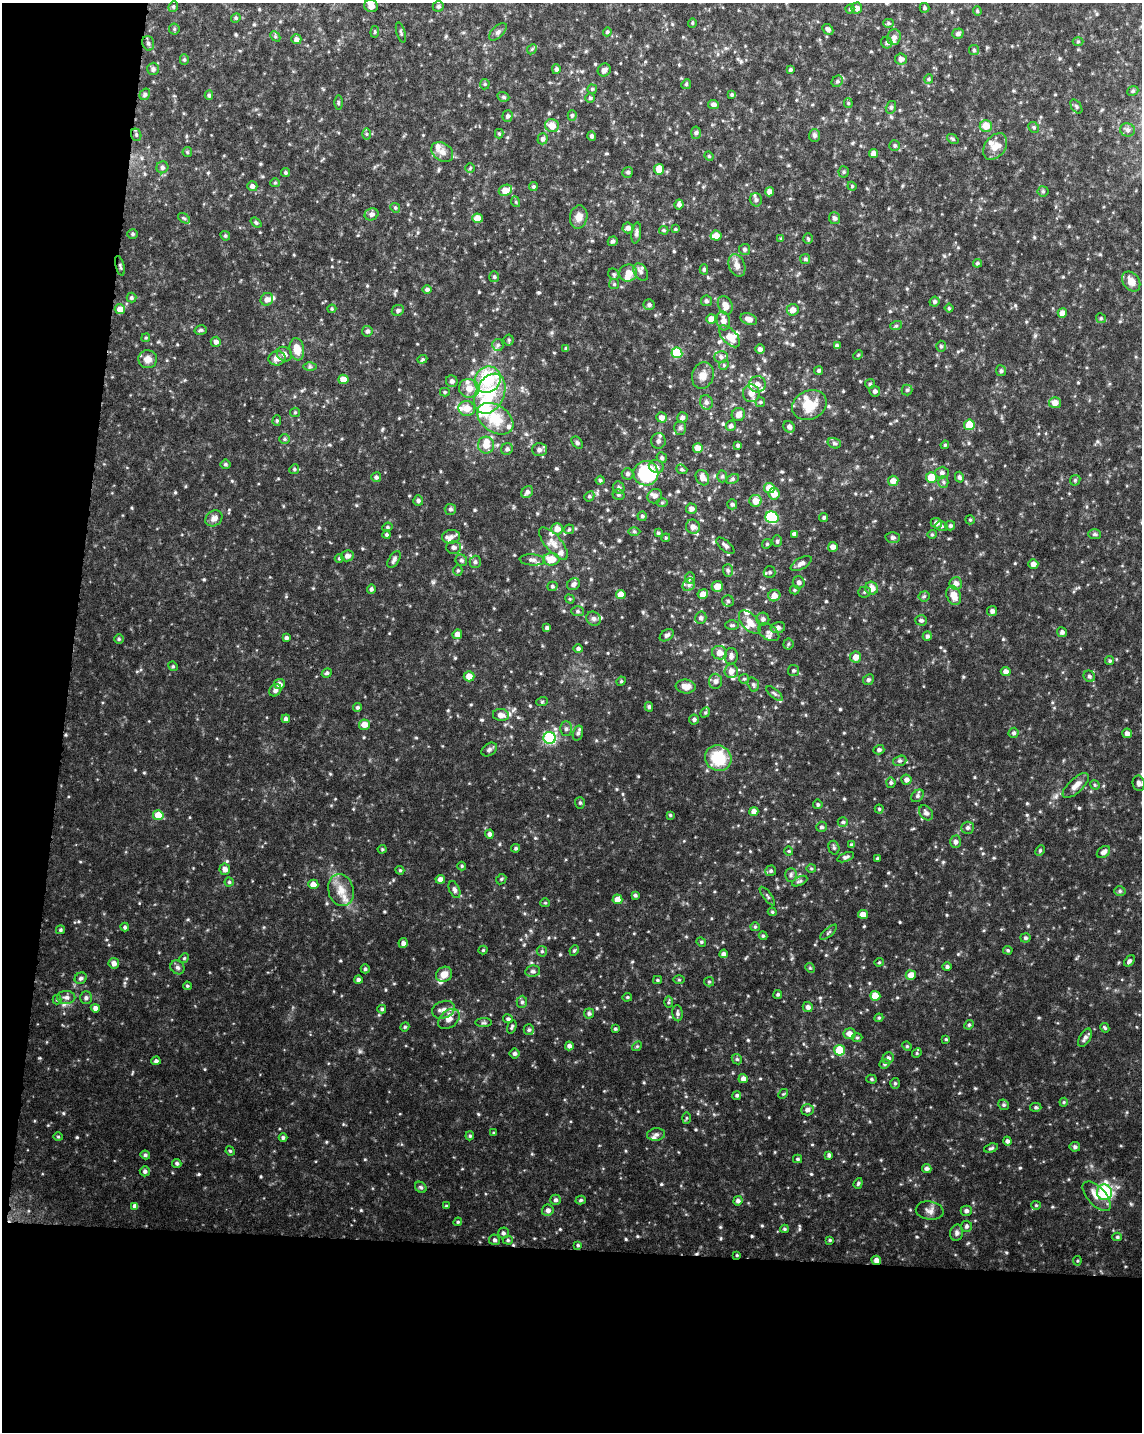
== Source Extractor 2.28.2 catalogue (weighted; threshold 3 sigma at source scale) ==
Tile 9 of 4 x 3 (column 1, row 3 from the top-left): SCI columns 1-1140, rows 226-1655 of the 4567 x 4797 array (HDU 1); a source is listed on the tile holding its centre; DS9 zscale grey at full resolution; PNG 1144 x 1434 px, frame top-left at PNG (2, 3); each listed source drawn as its Kron ellipse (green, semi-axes under 4 px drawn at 4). Shown black and unused: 18% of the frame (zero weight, under 4 of 8 exposures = <1% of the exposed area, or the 3 px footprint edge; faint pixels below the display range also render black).
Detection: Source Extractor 2.28.2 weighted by HDU 2 'WHT'; one run over the whole footprint, this tile lists its part. Background 0.0368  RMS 0.0046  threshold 0.0189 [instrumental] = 3 sigma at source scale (4.09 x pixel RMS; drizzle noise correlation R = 1.36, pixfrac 0.8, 0.0396/0.0396 arcsec/px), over >= 5 px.
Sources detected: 595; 2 inside a brighter object's white glare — neither listed nor drawn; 28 inside a brighter listed object's ellipse — not listed separately; of the other 565, all 500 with FLUX_AUTO >= 0.438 (the completeness limit of this list) listed and drawn (65 fainter detections not listed), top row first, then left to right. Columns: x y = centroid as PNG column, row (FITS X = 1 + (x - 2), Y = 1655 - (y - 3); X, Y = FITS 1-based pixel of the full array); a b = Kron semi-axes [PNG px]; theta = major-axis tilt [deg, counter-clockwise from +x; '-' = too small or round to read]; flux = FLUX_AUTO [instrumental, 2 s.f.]
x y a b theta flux
173 6 5 4 - 0.58
371 6 7 6 - 2.8
438 6 6 5 - 0.72
857 8 5 5 - 2.2
924 8 5 5 - 0.67
850 9 4 4 - 0.53
977 11 4 4 - 0.47
236 18 5 4 - 0.59
692 23 5 4 - 0.5
888 23 5 4 - 0.67
174 29 5 5 - 0.6
828 29 6 4 -44 1.2
375 32 6 4 83 0.56
401 32 10 3 -74 0.61
498 32 11 5 45 1.2
607 32 4 4 - 0.6
958 34 6 5 - 1
275 36 6 4 -47 0.64
894 37 8 6 78 1.9
296 39 5 5 - 1.6
1078 42 5 3 - 0.48
148 43 7 5 -74 1
887 43 6 5 - 0.92
532 49 5 4 - 0.58
974 50 5 5 - 0.66
901 59 6 5 - 1.8
184 60 5 4 - 0.62
153 69 6 6 - 1.3
556 69 5 4 - 0.87
604 70 7 6 - 1.2
790 70 4 3 - 0.68
929 79 5 4 - 0.51
837 81 6 5 - 0.84
485 84 5 5 - 0.55
686 84 5 4 - 0.53
592 89 4 4 - 0.57
1133 91 6 4 22 0.64
145 94 6 5 - 0.82
209 95 4 4 - 0.69
732 95 4 4 - 0.58
503 97 6 4 -21 0.62
590 98 5 5 - 0.62
338 103 7 3 -90 0.54
848 103 5 4 - 0.49
713 105 5 4 - 1.6
891 107 6 5 - 0.83
1076 107 8 5 -54 0.72
572 115 5 4 - 0.74
508 116 5 5 - 0.96
552 126 7 6 - 4.5
986 126 6 6 - 5.3
1034 127 6 5 - 0.63
1127 130 7 6 - 1.3
696 133 6 4 86 0.85
366 134 6 4 -89 0.59
499 134 5 4 - 0.49
136 135 6 5 - 0.79
814 135 6 5 - 1.2
592 136 4 4 - 0.95
543 139 5 5 - 1.2
953 139 6 4 -38 0.6
895 146 5 5 - 0.72
995 146 15 10 54 3.6
187 152 5 4 - 0.51
442 152 12 9 -37 2.4
873 154 4 4 - 2.5
709 156 5 4 - 0.46
162 167 6 6 - 1.1
470 168 5 5 - 0.52
659 169 5 5 - 7.1
628 172 5 5 - 0.79
844 172 5 5 - 0.56
285 173 4 4 - 0.68
275 183 5 4 - 0.48
252 186 5 5 - 1.3
852 186 5 4 - 0.51
533 187 4 4 - 0.64
505 190 7 5 24 4.5
1043 191 5 5 - 0.63
770 192 4 4 - 2.5
756 200 7 6 - 1.1
516 202 5 3 - 0.44
679 204 5 4 - 1.3
395 208 5 4 - 0.59
371 214 7 6 - 1.4
579 217 12 8 81 2.9
184 218 7 3 -36 0.55
478 218 5 4 - 4
834 218 6 5 - 1.1
256 222 6 4 -38 0.72
628 228 5 5 - 1.6
675 229 4 3 - 0.44
664 230 4 3 - 0.48
636 233 10 5 82 1.1
133 234 5 4 - 0.66
225 236 5 4 - 0.61
716 236 5 5 - 3.2
808 238 5 4 - 0.5
781 239 4 4 - 0.46
613 241 5 4 - 0.78
745 249 5 5 - 0.92
805 259 5 5 - 0.65
977 263 4 4 - 0.63
737 265 11 8 -67 2.2
120 266 10 3 -75 0.64
704 269 5 4 - 0.74
641 272 9 6 -58 1.4
628 273 9 8 - 3.5
614 274 6 5 - 0.7
494 277 5 5 - 0.67
1131 281 11 8 -54 3.6
614 284 5 5 - 0.53
427 289 5 4 - 0.97
131 298 5 5 - 0.67
267 299 6 6 - 1.9
706 301 5 5 - 0.9
935 302 5 5 - 0.85
649 305 5 5 - 1
725 305 10 7 -65 3.2
949 308 4 4 - 0.57
120 309 5 5 - 3.6
332 309 4 4 - 0.47
398 310 6 5 - 0.89
793 310 6 6 - 2.3
1062 313 4 4 - 3
1101 318 5 4 - 0.56
711 319 5 5 - 3.8
749 319 9 5 -21 2.3
723 321 9 6 -81 2.6
896 326 6 4 19 0.59
201 330 6 4 16 0.69
367 331 5 5 - 0.98
729 336 13 7 -46 5.2
146 338 4 4 - 0.48
509 340 5 5 - 0.61
216 342 5 5 - 1.3
498 345 6 5 - 0.93
837 346 4 4 - 1.3
941 346 5 4 - 0.65
566 348 4 3 - 0.64
297 349 11 7 -81 5
760 349 5 4 - 1.4
677 353 5 5 - 19
284 354 8 7 - 1.8
858 355 5 4 - 0.46
721 357 7 6 - 1.1
277 358 8 7 - 2.7
148 359 9 9 - 2.9
422 359 5 4 - 0.51
724 365 5 4 - 0.54
310 367 6 4 0 0.68
819 370 5 4 - 0.61
1001 371 5 5 - 0.8
703 375 13 10 74 3.4
343 379 5 4 - 4.1
488 380 14 12 44 20
452 381 6 5 - 1.2
757 384 8 8 - 2.4
870 384 5 5 - 0.61
469 388 10 9 - 3.7
907 390 5 5 - 0.66
875 391 5 5 - 1.2
445 392 5 4 - 0.56
751 393 9 8 - 3.2
490 394 21 14 65 13
706 402 7 6 - 1.2
760 402 5 4 - 0.57
1055 403 6 5 - 2.8
809 405 18 14 26 8.9
467 408 8 7 - 3.7
295 412 5 4 - 0.5
738 415 7 6 - 2.3
662 417 5 5 - 2.2
682 417 5 5 - 1.2
495 419 20 13 -35 11
277 421 5 4 - 0.57
969 425 5 5 - 11
731 426 5 5 - 1.2
789 427 6 5 - 1.3
680 428 7 6 - 0.94
285 439 5 5 - 0.65
658 441 8 7 - 1.4
577 443 7 5 -50 0.74
834 443 7 5 -15 0.79
486 445 8 8 - 4.3
738 445 4 3 - 0.72
945 445 4 3 - 0.46
698 448 5 4 - 3.8
507 449 6 5 - 1.2
539 450 7 6 - 1.4
662 458 5 5 - 0.81
225 464 5 5 - 0.6
656 467 7 6 - 1.4
294 469 5 4 - 0.61
682 469 6 4 -22 0.63
646 473 12 12 - 31
942 473 6 6 - 1.1
627 474 6 5 - 0.96
722 476 6 5 - 0.7
376 477 5 5 - 0.93
931 477 5 5 - 8.6
959 477 5 4 - 0.82
702 478 8 6 -61 2.5
733 479 7 4 28 0.75
600 480 4 4 - 0.69
1075 480 6 4 45 0.58
893 481 5 5 - 3
943 482 5 5 - 0.72
619 488 6 5 - 0.98
769 488 5 5 - 8.1
527 492 6 5 - 1.4
774 494 5 5 - 3.7
618 495 6 5 - 0.7
589 496 5 4 - 0.67
655 496 7 7 - 1.2
418 500 5 5 - 0.91
755 501 6 6 - 3.7
662 503 6 4 1 0.5
732 504 5 5 - 0.79
450 509 6 5 - 0.87
691 509 5 5 - 1.6
642 516 4 4 - 0.7
772 517 6 6 - 25
824 517 5 4 - 0.67
214 518 9 7 35 2.2
970 520 5 4 - 0.49
936 523 6 5 - 1.6
941 526 6 5 - 0.74
950 526 5 5 - 0.81
387 527 5 4 - 0.55
693 527 7 7 - 2.1
557 529 6 5 - 2.8
569 529 5 5 - 0.51
634 531 6 4 0 0.55
658 533 4 4 - 0.51
794 534 4 4 - 1.1
932 534 4 4 - 0.48
1094 534 6 5 - 0.77
387 535 4 4 - 0.69
451 537 9 7 7 1.7
666 538 4 4 - 0.45
893 538 7 5 1 0.92
777 541 5 5 - 0.7
553 543 20 8 -50 3.5
767 544 5 4 - 0.53
725 546 11 5 -41 1.3
453 547 7 6 - 1.3
833 547 5 5 - 1.9
347 556 6 5 - 1.7
339 558 4 4 - 0.44
394 559 9 5 56 1.2
551 559 8 6 1 6.4
461 560 6 5 - 0.82
532 560 13 5 -3 1.5
475 562 6 5 - 0.95
801 563 11 5 30 1.8
1033 564 5 4 - 2
458 570 5 4 - 0.61
728 571 6 5 - 0.8
770 572 6 6 - 0.82
690 578 6 5 - 0.8
799 582 6 6 - 1.2
956 583 6 6 - 2.1
573 584 7 5 34 1.5
689 585 7 5 45 1.1
552 586 5 4 - 0.6
717 586 5 5 - 3.5
871 588 6 6 - 3.7
371 589 5 4 - 0.89
794 590 5 4 - 0.51
864 592 6 5 - 0.75
621 594 5 4 - 4
703 594 5 4 - 2.7
954 595 10 7 -69 4.2
774 596 6 5 - 2.8
924 596 5 5 - 0.61
570 599 5 4 - 0.46
728 601 6 5 - 0.73
578 611 6 5 - 0.72
992 611 5 5 - 1.2
701 618 6 5 - 1.1
594 619 7 6 - 1.1
763 619 6 6 - 1.3
921 620 6 5 - 0.88
750 622 14 8 -48 3.9
732 625 7 4 0 0.69
547 628 4 3 - 0.97
778 628 7 5 11 1.3
769 632 12 7 -34 1.7
1062 632 5 5 - 1.1
457 634 5 4 - 2.7
667 635 8 5 36 1.1
927 636 5 4 - 0.88
286 638 4 3 - 0.93
119 639 5 5 - 0.62
788 644 5 5 - 0.57
578 649 5 4 - 0.93
719 653 7 7 - 3.3
731 656 8 6 86 1.6
856 657 5 5 - 3.1
1110 661 4 4 - 0.6
173 666 5 4 - 0.55
794 670 5 5 - 0.75
731 671 7 6 - 2.7
1006 672 5 4 - 1.9
327 673 5 4 - 0.75
469 676 5 5 - 3.8
1089 676 6 5 - 1
744 679 5 5 - 0.58
868 680 5 5 - 0.82
621 681 5 4 - 0.47
716 681 7 6 - 1.5
279 684 5 5 - 2
753 684 7 5 -74 0.85
686 687 10 7 -6 3.4
275 690 7 5 49 1.2
775 694 10 4 -40 0.88
542 702 6 3 19 0.47
357 707 4 4 - 0.78
649 707 5 3 - 0.71
705 713 5 4 - 0.55
501 715 8 6 -10 2.5
286 719 4 4 - 1
694 719 5 5 - 0.87
364 725 5 5 - 3.5
566 729 7 5 90 1.1
578 733 8 5 75 0.95
1014 733 5 5 - 0.88
1127 733 5 4 - 1.6
550 738 6 6 - 43
489 750 8 6 34 1.1
879 750 5 4 - 0.94
718 758 13 12 - 15
900 761 7 5 19 0.8
906 780 5 5 - 1.4
891 783 5 4 - 0.74
1139 783 8 6 -80 1.4
1076 785 16 7 43 2.9
1095 785 5 4 - 0.48
918 796 7 5 43 0.91
580 803 6 5 - 0.67
818 804 5 4 - 0.73
879 809 4 4 - 0.51
754 812 4 4 - 2.5
926 813 8 6 -51 1.3
158 815 5 5 - 7.9
670 815 3 3 - 0.46
843 822 5 4 - 0.66
821 827 5 5 - 0.83
968 828 6 6 - 1.1
489 834 4 4 - 1.2
955 842 6 5 - 1.4
852 845 4 3 - 0.76
516 848 4 3 - 0.64
834 848 7 5 -74 0.86
382 849 4 4 - 0.47
789 851 4 4 - 0.45
1040 851 6 4 63 0.62
1103 852 7 5 37 1.6
846 857 9 4 21 0.97
877 858 3 3 - 0.51
462 866 4 4 - 0.48
225 869 5 5 - 2
811 869 5 3 - 0.45
400 870 4 4 - 0.49
771 871 5 5 - 0.77
791 875 7 6 - 0.94
440 879 5 4 - 1.9
501 879 5 4 - 0.58
800 881 8 4 27 0.79
229 882 4 4 - 0.57
313 884 5 4 - 3.2
341 890 16 12 -73 5.4
454 890 9 5 -66 1.1
1120 891 6 5 - 0.79
635 895 4 3 - 0.72
767 896 11 3 -52 0.78
617 899 5 5 - 3
545 903 5 4 - 0.45
772 912 4 4 - 0.54
863 914 5 4 - 3.1
125 927 4 4 - 0.64
755 927 5 4 - 0.58
61 930 5 4 - 0.58
829 932 10 3 40 0.66
763 936 4 4 - 0.5
1025 938 5 4 - 0.72
701 942 5 4 - 0.52
403 943 5 4 - 1.5
483 950 4 4 - 0.46
574 950 5 4 - 0.57
1008 950 5 4 - 0.51
542 951 5 5 - 0.62
724 954 4 4 - 1.5
184 958 5 4 - 0.48
1129 961 7 4 51 0.92
879 962 4 4 - 0.48
114 963 5 5 - 2.1
177 967 7 6 - 1.1
947 967 4 4 - 0.88
810 968 5 4 - 0.49
365 969 4 4 - 0.69
533 971 7 5 12 0.95
444 974 8 7 - 3.1
911 975 5 5 - 3.6
81 978 6 5 - 0.88
358 980 4 4 - 1.4
657 980 4 4 - 0.5
679 980 6 4 -1 0.44
709 982 5 4 - 0.62
187 986 4 3 - 0.51
778 994 4 4 - 0.59
875 996 5 5 - 6.6
66 997 9 6 -1 1.5
627 997 5 4 - 0.5
86 998 6 6 - 1
57 1000 5 4 - 0.51
522 1002 6 5 - 0.89
668 1002 6 4 89 0.57
808 1007 5 5 - 1.4
95 1008 4 4 - 1.8
382 1009 4 3 - 0.64
443 1010 12 8 21 2.5
589 1013 5 5 - 0.81
677 1013 8 5 -86 0.97
879 1018 4 4 - 0.56
449 1019 12 8 40 2.9
508 1019 5 4 - 0.86
483 1023 8 4 0 0.69
969 1025 5 4 - 0.57
405 1027 5 4 - 0.52
512 1027 7 4 70 0.7
1105 1028 5 4 - 0.54
615 1029 4 3 - 0.58
529 1030 5 5 - 0.81
849 1034 6 5 - 2.6
857 1038 5 3 - 0.47
1085 1038 10 5 61 1.5
946 1039 3 3 - 0.48
569 1046 4 4 - 1.4
637 1046 5 4 - 0.49
907 1046 5 4 - 0.5
840 1050 5 5 - 14
514 1053 5 5 - 0.92
917 1053 5 4 - 0.53
888 1058 6 5 - 1.3
737 1059 5 4 - 0.66
156 1061 4 4 - 1
885 1064 5 4 - 0.66
743 1079 4 4 - 2
871 1079 5 4 - 0.56
895 1083 5 4 - 0.68
783 1094 5 4 - 0.48
737 1095 4 4 - 0.75
1064 1102 4 4 - 0.44
1004 1105 5 5 - 0.74
1036 1107 6 4 -2 0.63
807 1110 6 5 - 1.5
686 1118 6 4 88 0.44
494 1133 4 3 - 0.45
656 1134 9 6 7 1.2
470 1136 4 3 - 0.54
58 1137 4 4 - 0.45
283 1138 4 4 - 0.81
1007 1141 4 4 - 1
1075 1147 5 4 - 0.92
991 1148 7 4 16 0.75
230 1151 5 4 - 0.51
145 1155 5 4 - 0.77
829 1155 4 4 - 0.94
797 1159 4 3 - 0.63
177 1163 4 4 - 0.76
927 1169 5 4 - 1.1
145 1171 5 5 - 0.98
858 1183 5 4 - 0.57
421 1187 6 5 - 0.68
1104 1192 8 7 - 32
1097 1196 18 9 -47 3.6
556 1200 5 5 - 1
581 1200 5 4 - 0.56
738 1201 5 4 - 1.2
1036 1205 4 4 - 0.47
135 1206 4 4 - 1.4
446 1206 3 3 - 0.49
548 1210 6 5 - 1.5
930 1211 14 9 -9 2.1
966 1211 5 5 - 1.1
458 1222 4 4 - 0.47
966 1226 5 5 - 0.89
784 1229 4 3 - 0.58
503 1233 5 5 - 0.92
957 1233 8 6 78 1.2
1117 1237 5 4 - 0.59
494 1240 5 5 - 0.9
508 1240 5 4 - 0.64
830 1240 3 3 - 0.46
578 1245 4 4 - 0.55
737 1255 3 3 - 0.45
876 1260 5 4 - 1.9
1077 1261 4 4 - 0.46
Overlapping masked pixels (flux is a lower limit): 3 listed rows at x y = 120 266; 737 1255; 876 1260